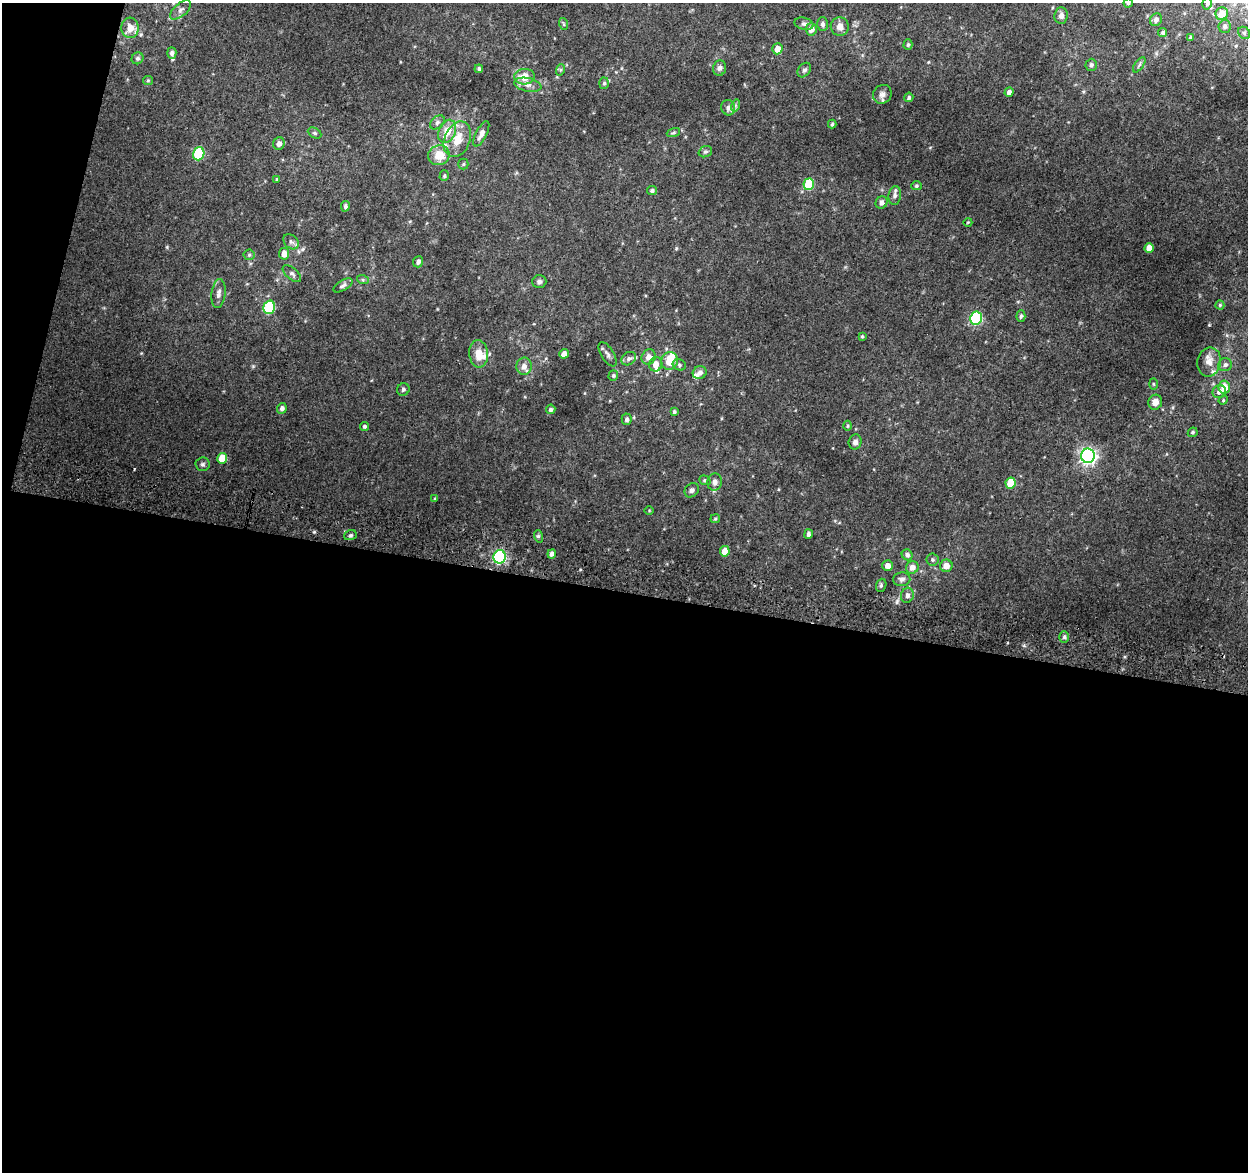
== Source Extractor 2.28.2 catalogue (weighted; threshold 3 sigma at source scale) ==
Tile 13 of 4 x 4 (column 1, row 4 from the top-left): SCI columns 8-1253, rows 266-1435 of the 5008 x 5270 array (HDU 1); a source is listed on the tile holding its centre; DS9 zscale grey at full resolution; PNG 1250 x 1174 px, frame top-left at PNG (2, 3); each listed source drawn as its Kron ellipse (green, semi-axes under 4 px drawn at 4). Shown black and unused: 52% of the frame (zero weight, under 2 of 3 exposures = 2% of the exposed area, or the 3 px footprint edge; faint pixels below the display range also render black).
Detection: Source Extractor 2.28.2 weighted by HDU 2 'WHT'; one run over the whole footprint, this tile lists its part. Background 0.0812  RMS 0.015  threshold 0.0656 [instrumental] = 3 sigma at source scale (4.5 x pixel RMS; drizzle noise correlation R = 1.50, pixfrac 1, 0.0396/0.0396 arcsec/px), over >= 5 px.
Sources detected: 133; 10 inside a brighter listed object's ellipse — not listed separately; the other 123 listed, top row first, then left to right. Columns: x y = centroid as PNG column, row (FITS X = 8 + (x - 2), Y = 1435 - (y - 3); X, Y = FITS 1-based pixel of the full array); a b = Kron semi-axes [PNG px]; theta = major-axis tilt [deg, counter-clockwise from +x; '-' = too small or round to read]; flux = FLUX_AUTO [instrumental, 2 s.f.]
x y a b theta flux
1128 3 4 4 - 1.8
1207 4 6 4 74 2.4
181 10 12 6 41 5
1222 14 6 6 - 20
1061 16 8 7 - 5.3
1156 20 7 5 58 5.1
564 24 6 3 -71 1.7
804 24 9 6 -14 4
823 24 7 5 89 3.8
840 26 9 9 - 10
1225 26 6 6 - 3.6
130 28 10 8 -86 15
811 29 6 5 - 9.2
1163 33 4 4 - 2.8
1244 33 7 5 -46 2.6
1191 38 4 3 - 3.3
908 45 5 4 - 2.2
777 49 5 5 - 12
172 53 6 4 -88 3.7
138 58 6 5 - 3.1
1091 65 6 5 - 3.5
1139 65 9 4 55 3.2
719 68 8 6 73 4.7
479 69 4 3 - 2.8
560 70 6 4 71 1.9
804 70 8 6 51 3.5
524 77 10 8 2 19
148 80 5 4 - 1.6
604 83 5 5 - 2.6
528 85 14 7 -11 7.7
1009 92 5 4 - 5.5
882 94 10 9 - 6.5
909 97 5 4 - 2.5
735 105 6 4 73 2.2
728 108 8 6 -67 5.4
437 122 8 6 41 4
832 124 4 3 - 2.2
447 131 12 8 66 21
315 133 7 5 -26 2.6
673 133 7 3 19 1.8
481 134 14 5 63 7.9
457 139 18 13 68 25
279 144 6 5 - 6.9
705 152 7 5 20 2.8
199 154 7 5 71 86
439 155 11 9 20 22
463 164 5 5 - 1.8
444 176 5 4 - 2.1
277 179 4 3 - 1.4
809 184 6 5 - 60
916 186 5 4 - 2
652 191 5 4 - 3.1
895 195 9 6 81 5.6
882 202 6 5 - 5.9
345 206 5 4 - 3.1
968 222 4 3 - 1.1
291 242 9 6 -43 4.3
1149 248 5 4 - 14
284 254 6 5 - 12
249 255 5 5 - 2.1
418 262 6 5 - 4.9
292 274 11 5 -41 4.3
363 280 6 4 -19 2.1
539 282 7 6 - 3.7
343 285 11 5 31 4.1
218 294 14 7 83 7.2
1220 305 4 4 - 1.8
269 307 7 5 74 110
1021 316 5 4 - 2.9
976 318 6 6 - 140
862 336 4 4 - 1.7
479 354 14 9 -85 19
564 354 5 4 - 7.7
607 354 13 6 -59 4.9
649 357 8 7 - 9.4
629 359 8 6 33 4.6
670 361 9 8 - 26
1209 362 15 11 78 14
656 364 7 6 - 10
679 365 7 5 -25 2.8
1225 365 7 6 - 4.8
524 366 9 7 86 8.8
700 373 7 6 - 6.3
613 375 5 4 - 2.2
1153 384 5 3 - 1.6
1224 387 6 5 - 18
403 389 6 6 - 2.8
1219 392 7 6 - 7.4
1223 400 5 4 - 1.7
1155 402 7 6 - 9.9
282 408 5 5 - 4.8
551 409 5 4 - 2.9
674 412 4 3 - 2.4
627 419 5 5 - 3.4
364 426 5 4 - 2.8
848 426 5 3 - 1.6
1193 432 5 4 - 2.3
855 442 7 6 - 6.2
1088 456 7 6 - 500
222 458 5 5 - 23
203 464 7 7 - 3.2
705 480 6 4 -21 2.2
715 482 8 7 - 7.1
1010 483 5 5 - 30
692 490 8 6 44 4
435 499 4 4 - 1.6
649 510 5 3 - 1.1
715 519 5 4 - 1.6
808 534 5 4 - 3.5
350 535 6 5 - 2.5
538 536 6 4 -73 2.3
725 551 5 5 - 20
552 554 4 4 - 4.8
907 555 6 5 - 4.4
499 557 7 6 - 190
932 560 6 6 - 2.9
888 566 5 5 - 8.6
946 566 6 6 - 12
912 567 6 6 - 9.4
902 579 8 7 - 5.8
881 585 7 5 70 2.2
907 595 7 6 - 5.3
1064 637 6 5 - 2.8
Isophote crosses this tile's border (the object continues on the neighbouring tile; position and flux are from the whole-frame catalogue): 2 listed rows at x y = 1128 3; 1207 4